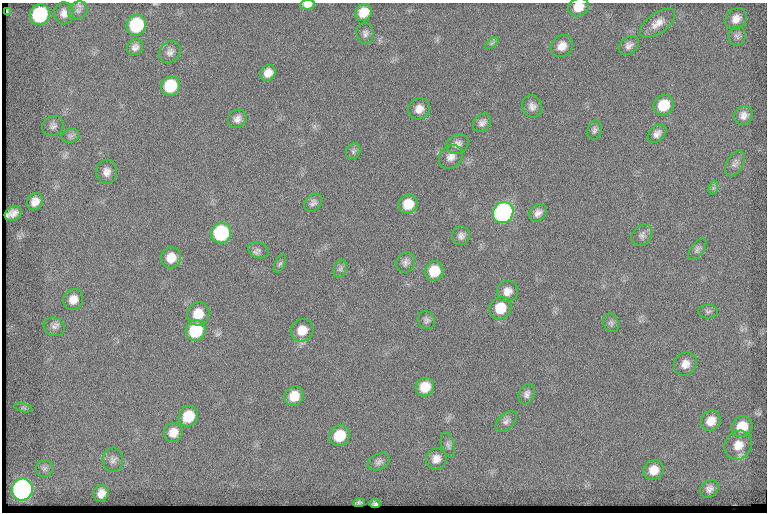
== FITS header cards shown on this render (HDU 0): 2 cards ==
NAXIS1  =                  765
NAXIS2  =                  510

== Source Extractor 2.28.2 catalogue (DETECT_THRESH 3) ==
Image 765 x 510 px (HDU 0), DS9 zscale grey, 1 PNG px = 1 image px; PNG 769 x 514 px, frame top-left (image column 1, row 510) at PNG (2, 3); each listed source drawn as its Kron ellipse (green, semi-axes under 4 px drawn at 4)
Background 132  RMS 7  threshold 21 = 3 sigma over >= 5 px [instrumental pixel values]
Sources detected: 84; all 84 listed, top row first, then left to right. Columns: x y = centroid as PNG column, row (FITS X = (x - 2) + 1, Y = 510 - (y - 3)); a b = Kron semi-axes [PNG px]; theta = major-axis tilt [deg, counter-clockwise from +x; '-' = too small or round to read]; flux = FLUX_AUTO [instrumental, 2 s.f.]
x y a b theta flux
307 5 8 5 4 3200
578 7 10 9 - 6300
78 10 10 8 34 2000
7 11 3 2 - 430
363 12 9 8 - 7700
64 13 11 9 89 3300
40 15 11 10 - 55000
736 19 12 10 46 4200
657 23 20 10 36 5000
136 25 10 9 - 39000
365 33 11 8 -84 1900
737 36 10 8 70 1900
492 43 8 4 36 930
562 46 12 10 46 4500
629 46 11 8 39 2300
135 47 8 7 - 2100
170 52 12 10 49 2500
268 73 8 7 - 4100
170 86 10 9 - 20000
663 105 11 9 46 13000
532 106 11 10 - 2700
419 109 11 10 - 4000
743 115 10 9 - 3000
237 119 10 8 43 2600
482 123 10 7 47 2200
53 126 11 9 28 2100
594 130 10 7 75 1500
657 134 11 7 45 2500
70 136 9 6 14 1600
458 144 11 9 34 2700
353 151 8 7 - 1300
451 157 13 11 47 3600
735 163 14 8 61 2100
107 172 12 10 87 3500
713 188 7 4 71 1000
35 202 9 7 57 3900
313 203 10 7 41 1800
408 204 10 9 - 8800
13 213 9 6 28 3300
503 213 11 10 - 180000
538 213 10 7 46 2600
221 233 10 10 - 53000
642 235 11 9 48 2200
461 236 9 9 - 2200
697 249 12 6 54 1600
258 250 11 8 -22 1900
171 258 11 10 - 6100
406 262 10 9 - 2100
280 264 10 5 64 1100
340 269 9 6 74 1500
434 271 10 9 - 10000
507 291 10 10 - 4000
73 299 10 9 - 4400
500 308 11 10 - 11000
708 311 10 7 2 1300
198 314 12 11 - 8500
426 320 9 8 - 1600
611 323 9 7 -69 1400
54 327 11 9 -26 2300
302 330 12 11 - 6800
196 331 10 9 - 25000
685 364 12 11 - 4100
425 387 9 9 - 7900
527 394 10 8 68 2100
294 396 10 9 - 7700
23 408 9 3 -13 840
188 416 11 9 60 11000
506 421 13 7 42 2100
711 421 10 9 - 5400
742 427 11 10 - 9700
173 432 10 9 - 5000
339 436 11 9 44 13000
448 445 13 6 -75 1800
738 445 15 13 53 6800
436 459 11 10 - 3800
113 460 12 10 -89 2600
379 462 11 8 24 2000
44 469 8 8 - 1500
654 470 10 9 - 5700
22 489 11 10 - 210000
709 489 10 8 41 2400
101 493 8 7 - 3600
359 503 6 4 6 930
375 503 5 3 - 810
At the frame edge (FLAGS 8, measured only in part): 3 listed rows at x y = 307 5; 578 7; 136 25